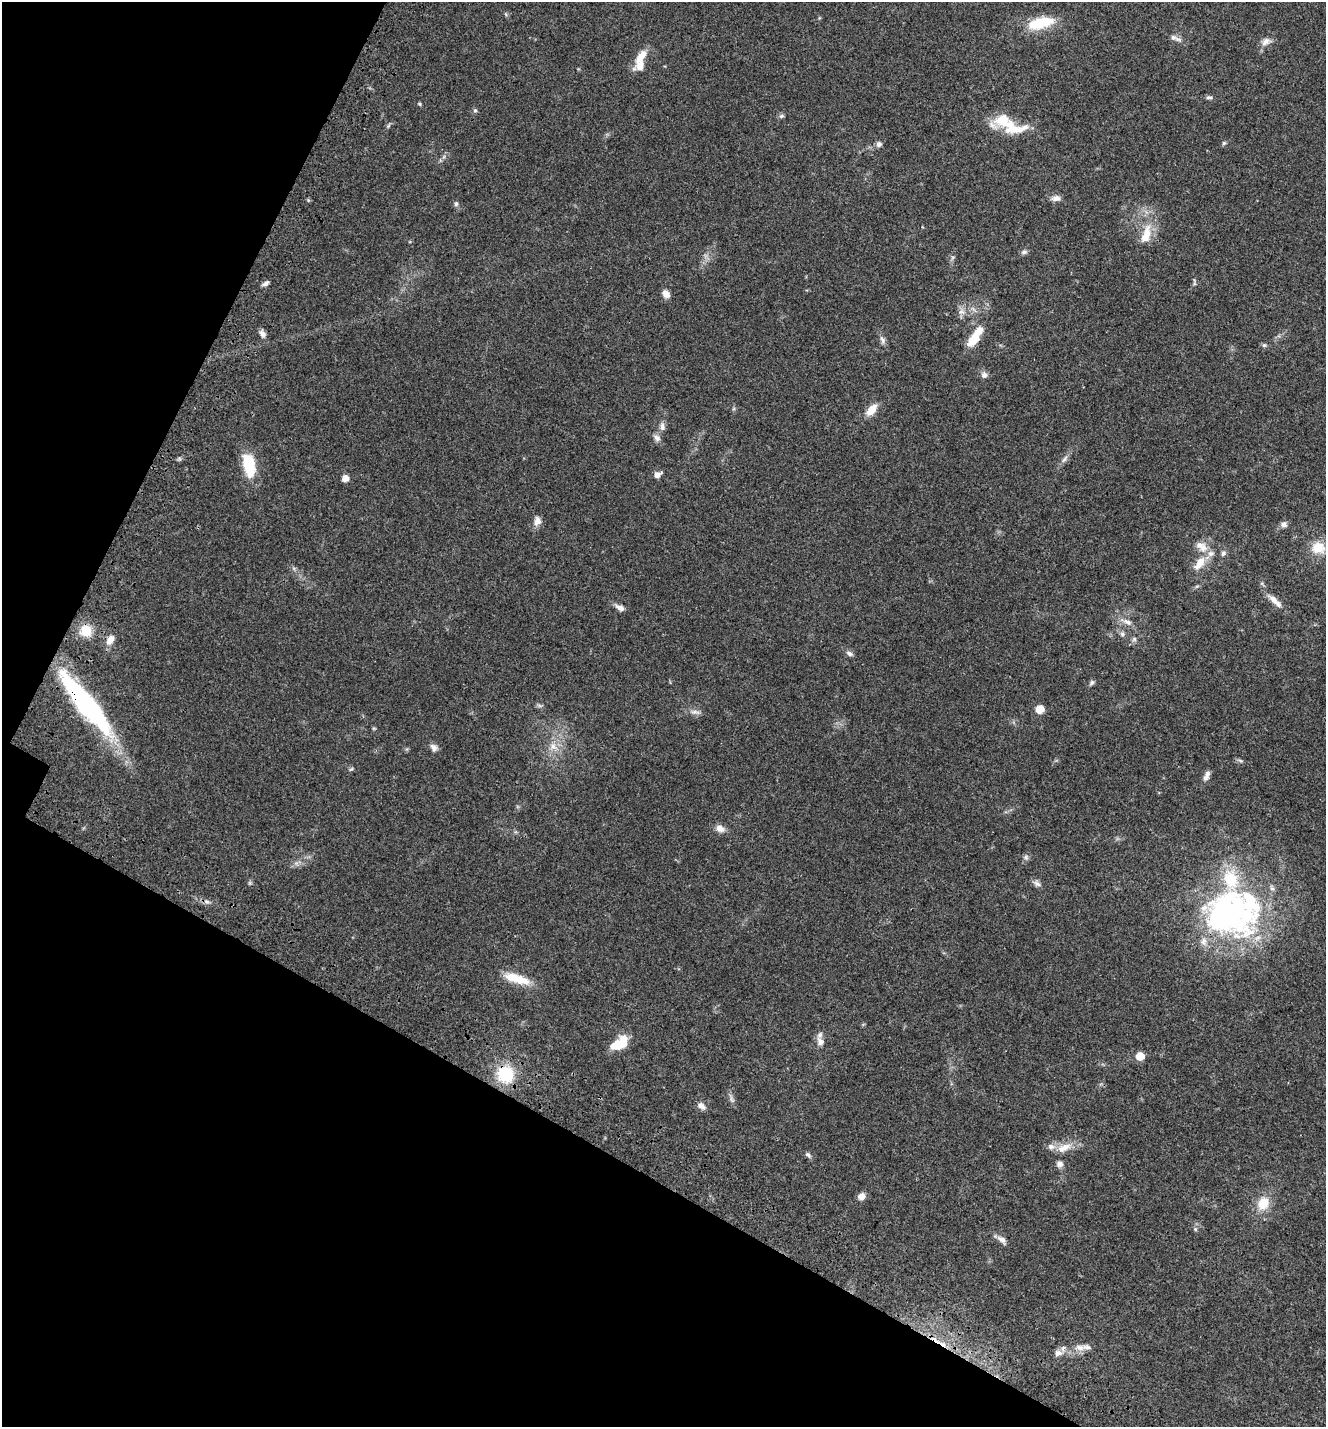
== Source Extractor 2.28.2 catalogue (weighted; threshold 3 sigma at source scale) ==
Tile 9 of 4 x 4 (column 1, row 3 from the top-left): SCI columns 364-1687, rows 1582-3006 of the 6087 x 5999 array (HDU 1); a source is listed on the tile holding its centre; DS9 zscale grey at full resolution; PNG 1328 x 1429 px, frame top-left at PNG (2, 2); no overlay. Shown black and unused: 26% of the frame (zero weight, under 3 of 4 exposures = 9% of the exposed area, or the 3 px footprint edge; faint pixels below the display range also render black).
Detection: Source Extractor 2.28.2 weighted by HDU 2 'WHT'; one run over the whole footprint, this tile lists its part. Background 0.0494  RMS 0.0041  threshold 0.0186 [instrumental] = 3 sigma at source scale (4.5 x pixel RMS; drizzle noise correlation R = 1.50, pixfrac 1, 0.0396/0.0396 arcsec/px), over >= 5 px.
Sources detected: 96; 1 too faint to see at this stretch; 2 inside a brighter object's white glare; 1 cosmic-ray / hot-pixel residue — not listed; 11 inside a brighter listed object's ellipse — not listed separately; the other 81 listed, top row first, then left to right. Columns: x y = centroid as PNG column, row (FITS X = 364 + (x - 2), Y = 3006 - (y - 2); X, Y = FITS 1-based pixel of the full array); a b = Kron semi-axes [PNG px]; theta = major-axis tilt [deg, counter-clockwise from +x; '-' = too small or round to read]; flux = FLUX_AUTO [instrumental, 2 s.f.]
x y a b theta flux
1040 23 31 12 14 15
1173 37 12 7 -20 1.8
1266 42 15 9 31 2.7
641 56 22 8 56 6
1209 97 8 5 11 0.96
419 104 5 4 - 0.5
475 110 6 5 - 0.74
781 116 7 5 16 0.87
1003 120 30 15 29 10
388 126 6 5 - 0.66
1224 143 5 5 - 0.66
879 144 7 7 - 1.4
1056 198 12 7 5 2.1
456 204 6 5 - 0.84
1146 235 30 12 73 8.8
1024 252 8 6 24 1.2
953 258 7 4 46 0.74
265 283 9 5 29 1.4
1194 283 10 4 -87 0.77
666 294 9 7 -57 3
961 312 10 8 6 2.3
262 333 11 7 -62 1.8
974 339 18 9 55 9.3
882 340 12 7 -70 1.6
1264 345 6 5 - 0.72
984 375 9 9 - 1.6
871 410 16 9 48 5.1
662 426 12 7 -86 1.8
657 438 12 8 -45 1.8
1064 459 12 5 52 1.6
249 465 28 13 -80 15
657 475 9 7 25 2.1
345 478 7 6 - 2.6
537 521 13 9 75 2.6
1284 524 9 8 - 1.5
1199 545 14 9 19 3
1318 548 18 15 -11 8
1223 553 8 6 63 1.2
1200 563 21 10 52 6.6
1197 586 6 4 18 0.64
1275 601 27 8 -43 4.1
620 608 13 7 -26 2
1126 622 21 7 -23 3
86 631 17 16 - 7.3
1122 634 7 5 -47 1
1134 639 6 6 - 0.95
110 640 13 8 58 3.6
849 653 10 5 -28 1.4
1092 683 8 5 52 0.91
86 704 72 16 -51 90
539 706 9 4 -19 0.78
1040 709 6 6 - 7
694 712 13 6 -10 1.9
374 728 6 3 18 0.42
554 746 13 8 -53 3.5
434 748 11 8 -64 1.8
1240 761 8 3 -19 0.74
351 769 6 4 43 0.58
1207 774 10 7 88 1.5
720 828 14 9 -28 2.6
1026 857 8 6 88 1.1
1037 884 12 6 -31 1.6
1272 888 9 5 -55 1.2
207 902 7 4 -19 0.93
1222 915 59 39 80 82
516 979 33 10 -17 10
820 1041 12 10 -82 2.8
620 1043 21 11 35 10
1140 1056 6 6 - 6.3
505 1074 18 17 - 19
732 1099 16 5 -69 1.4
701 1106 12 8 -37 2
1064 1148 21 10 24 5.4
808 1155 8 6 -39 1
1060 1164 8 8 - 1.7
861 1197 8 7 - 2.8
1263 1204 16 14 61 8.2
1195 1229 6 4 -47 0.59
1002 1240 14 7 -43 2.3
1080 1347 14 9 -18 3
1058 1353 11 8 13 2.6
Overlapping masked pixels (flux is a lower limit): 3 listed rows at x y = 86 704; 1222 915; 505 1074